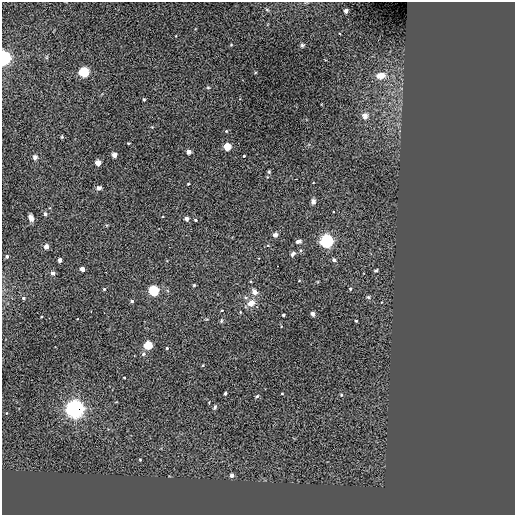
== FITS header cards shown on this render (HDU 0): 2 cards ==
NAXIS1  =                  513 / NUMBER OF ELEMENTS ALONG THIS AXIS
NAXIS2  =                  513 / NUMBER OF ELEMENTS ALONG THIS AXIS

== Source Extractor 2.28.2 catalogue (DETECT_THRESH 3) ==
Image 513 x 513 px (HDU 0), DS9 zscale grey, 1 PNG px = 1 image px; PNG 517 x 517 px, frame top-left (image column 1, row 513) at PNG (2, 2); no overlay
Background 0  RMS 44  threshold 131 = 3 sigma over >= 5 px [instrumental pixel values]
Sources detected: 67; all 67 listed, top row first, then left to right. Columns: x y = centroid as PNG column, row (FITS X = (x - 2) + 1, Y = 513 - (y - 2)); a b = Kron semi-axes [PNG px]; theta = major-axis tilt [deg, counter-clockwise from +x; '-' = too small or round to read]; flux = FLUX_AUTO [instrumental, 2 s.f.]
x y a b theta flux
267 10 6 4 -20 3.7e+03
346 11 4 4 - 2.0e+04
302 45 6 5 - 4.5e+03
4 58 6 5 - 7.8e+05
84 72 5 5 - 3.4e+05
381 76 13 9 5 2.7e+04
208 87 5 3 - 2.8e+03
144 99 4 3 - 2.9e+03
365 116 4 4 - 3.3e+04
62 137 5 3 - 2.8e+03
128 143 3 2 - 2.6e+03
227 146 4 4 - 1.0e+05
188 152 4 4 - 2.1e+04
114 155 4 4 - 2.7e+04
244 156 3 2 - 2.5e+03
35 157 6 6 - 7.3e+03
98 162 4 4 - 4.4e+04
269 172 4 4 - 3.2e+03
188 184 3 2 - 2.1e+03
99 188 6 5 - 8.0e+03
313 201 6 5 - 9.3e+03
45 214 5 4 - 5.4e+03
31 218 6 4 -73 1.3e+04
186 218 4 4 - 1.6e+04
195 220 4 2 - 3.6e+03
275 235 4 4 - 1.7e+04
298 241 6 4 13 9.0e+03
327 241 6 6 - 7.3e+05
46 247 4 4 - 2.0e+04
300 250 5 3 - 3.3e+03
293 254 7 5 55 7.4e+03
7 256 3 3 - 6.5e+03
60 260 4 3 - 1.2e+04
334 260 4 4 - 1.1e+04
82 269 4 4 - 2.2e+04
376 270 5 3 - 3.6e+03
53 273 4 4 - 1.4e+04
299 281 4 2 - 1.9e+03
194 285 4 3 - 2.9e+03
104 289 4 4 - 3.1e+03
350 289 4 4 - 3.3e+03
154 290 5 5 - 3.3e+05
254 292 9 6 -45 1.3e+04
368 297 6 5 - 5.1e+03
23 298 5 4 - 4.2e+03
246 298 6 5 - 6.0e+03
132 301 4 4 - 6.4e+03
251 303 9 7 26 2.2e+04
222 310 3 2 - 1.8e+03
313 314 4 3 - 1.5e+04
283 315 3 3 - 5.7e+03
221 321 5 3 - 3.4e+03
356 321 3 3 - 3.6e+03
148 345 4 4 - 1.7e+05
167 348 3 3 - 3.0e+03
143 354 6 5 - 5.2e+03
203 365 4 3 - 2.3e+03
124 378 3 2 - 2.3e+03
225 393 3 3 - 4.1e+03
282 394 3 2 - 2.1e+03
341 395 4 3 - 3.7e+03
257 396 5 4 - 3.6e+03
209 402 3 2 - 2.1e+03
215 407 6 4 71 5.2e+03
75 409 8 7 - 1.2e+06
140 460 3 3 - 2.6e+03
232 475 4 3 - 1.4e+04
At the frame edge (FLAGS 8, measured only in part): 1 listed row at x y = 4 58